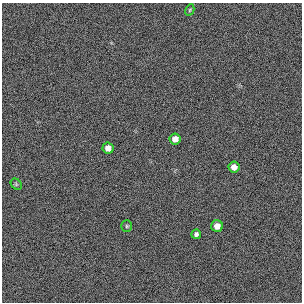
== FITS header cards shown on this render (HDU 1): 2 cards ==
NAXIS1  =                  300 / length of original image axis
NAXIS2  =                  300 / length of original image axis

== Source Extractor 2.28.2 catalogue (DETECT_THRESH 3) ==
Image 300 x 300 px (HDU 1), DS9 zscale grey, 1 PNG px = 1 image px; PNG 304 x 304 px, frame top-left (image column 1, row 300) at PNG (2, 3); each listed source drawn as its Kron ellipse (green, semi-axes under 4 px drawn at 4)
Background 384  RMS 67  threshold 200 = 3 sigma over >= 5 px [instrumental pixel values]
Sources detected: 8; all 8 listed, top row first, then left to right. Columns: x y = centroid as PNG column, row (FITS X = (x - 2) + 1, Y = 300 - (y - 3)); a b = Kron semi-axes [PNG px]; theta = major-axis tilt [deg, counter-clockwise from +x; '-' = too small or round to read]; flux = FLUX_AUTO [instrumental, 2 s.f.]
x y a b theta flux
190 10 6 4 61 4700
175 139 5 5 - 30000
108 148 5 5 - 26000
234 167 5 5 - 26000
16 184 6 5 - 6300
127 226 5 5 - 6300
217 226 6 6 - 27000
196 234 5 4 - 11000